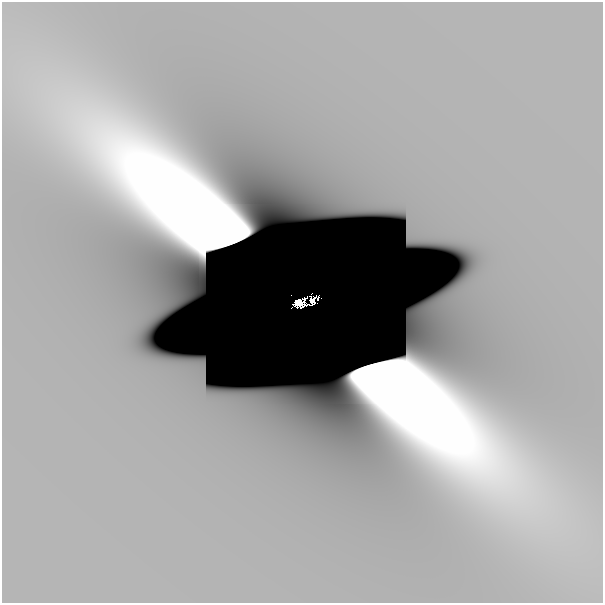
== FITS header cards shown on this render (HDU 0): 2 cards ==
NAXIS1  =                  601
NAXIS2  =                  601

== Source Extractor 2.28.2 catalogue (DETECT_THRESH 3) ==
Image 601 x 601 px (HDU 0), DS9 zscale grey, 1 PNG px = 1 image px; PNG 605 x 605 px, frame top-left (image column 1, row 601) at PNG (2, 2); no overlay
Background -1.01e-11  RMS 7.2e-12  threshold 2.16e-11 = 3 sigma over >= 5 px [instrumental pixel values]
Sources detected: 5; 4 with non-positive FLUX_AUTO (blend fragments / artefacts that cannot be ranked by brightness) are not listed; the other 1 listed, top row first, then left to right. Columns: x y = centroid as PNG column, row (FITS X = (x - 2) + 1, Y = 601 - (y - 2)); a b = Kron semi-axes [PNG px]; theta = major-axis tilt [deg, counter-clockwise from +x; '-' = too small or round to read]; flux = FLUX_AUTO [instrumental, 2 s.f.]
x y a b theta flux
304 302 6 3 82 0.007
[4 non-positive-flux detections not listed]